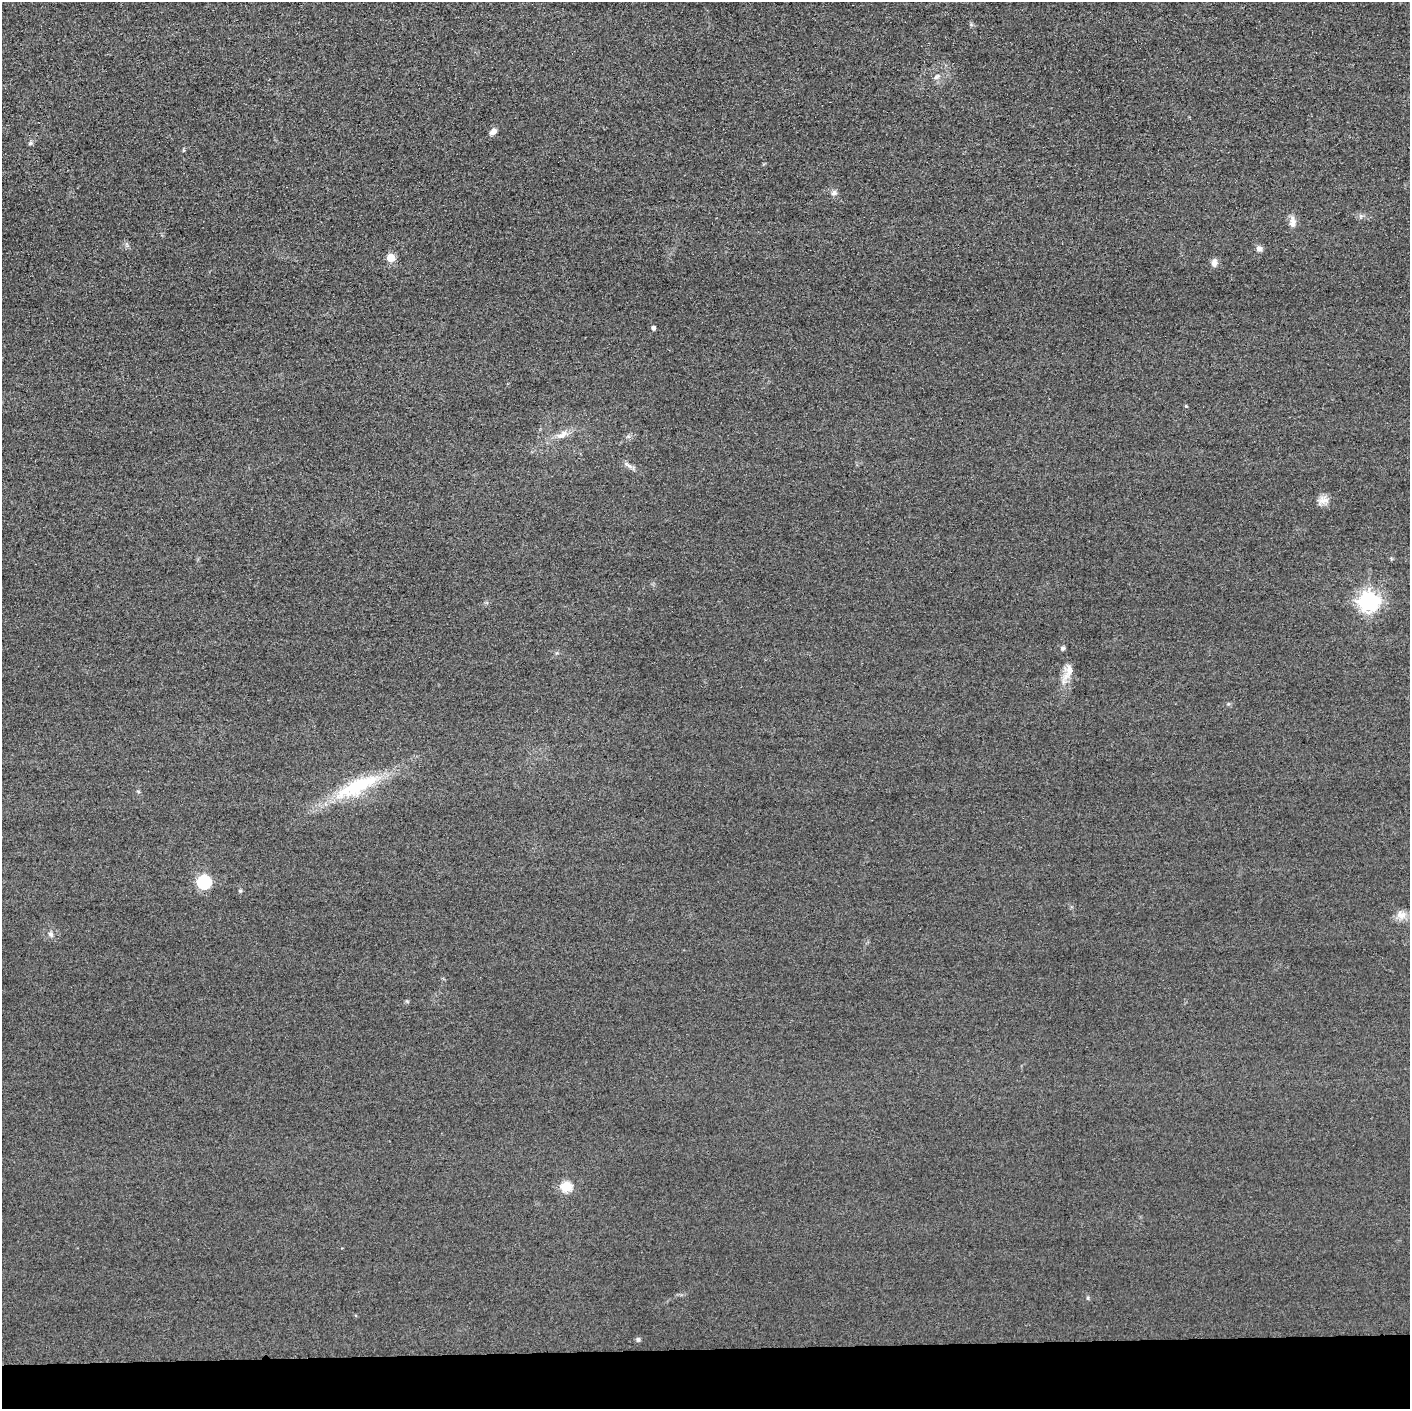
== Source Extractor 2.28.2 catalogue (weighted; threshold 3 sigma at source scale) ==
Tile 8 of 3 x 3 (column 2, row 3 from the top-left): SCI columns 1423-2830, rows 29-1435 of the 4251 x 4275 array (HDU 1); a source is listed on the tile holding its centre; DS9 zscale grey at full resolution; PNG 1412 x 1411 px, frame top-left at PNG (2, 2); no overlay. Shown black and unused: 4% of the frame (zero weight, under 3 of 4 exposures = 3% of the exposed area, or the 3 px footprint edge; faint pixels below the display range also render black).
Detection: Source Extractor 2.28.2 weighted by HDU 2 'WHT'; one run over the whole footprint, this tile lists its part. Background 0.0604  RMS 0.017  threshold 0.0775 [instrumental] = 3 sigma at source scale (4.5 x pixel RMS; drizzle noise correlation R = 1.50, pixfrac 1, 0.05/0.05 arcsec/px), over >= 5 px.
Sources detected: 23; all 23 listed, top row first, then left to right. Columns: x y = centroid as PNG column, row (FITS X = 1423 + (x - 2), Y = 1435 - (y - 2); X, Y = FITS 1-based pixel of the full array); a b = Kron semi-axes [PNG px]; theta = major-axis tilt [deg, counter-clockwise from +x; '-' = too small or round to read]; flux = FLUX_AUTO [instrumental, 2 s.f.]
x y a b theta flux
936 77 9 5 27 4.2
493 131 9 6 36 7.6
30 143 6 5 - 2.9
834 193 9 6 40 5.3
1292 222 16 7 90 10
1259 249 8 7 - 6.3
390 258 5 5 - 50
1214 263 8 6 82 9
653 328 4 4 - 5.8
1186 406 4 4 - 2
562 434 16 8 33 13
628 465 15 3 -35 5.7
1323 500 15 9 7 12
1369 601 7 7 - 860
1062 648 5 5 - 4.3
1069 671 25 9 69 20
357 786 63 17 25 110
204 882 6 6 - 220
240 891 5 4 - 2.3
1401 915 15 10 -30 14
51 935 8 6 -59 4.6
566 1187 6 5 - 100
638 1339 7 5 74 3.3